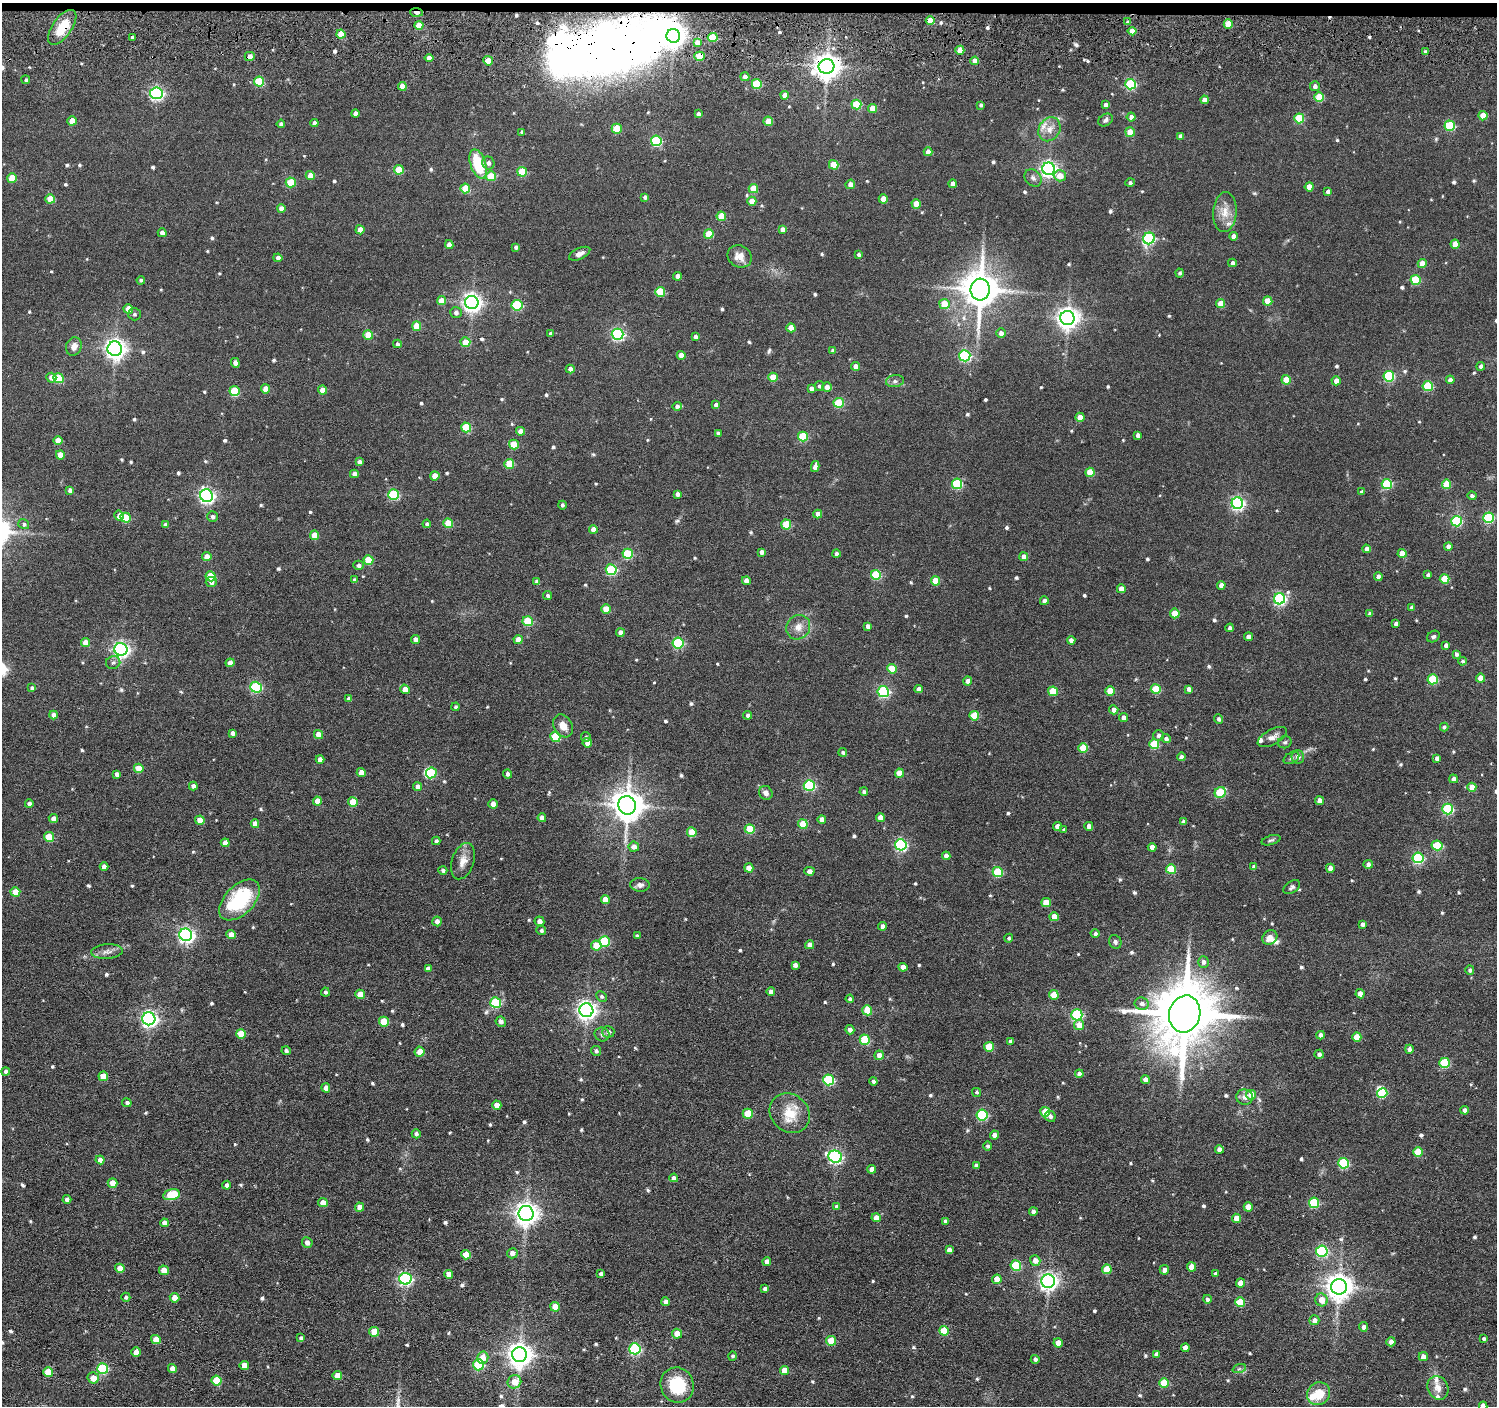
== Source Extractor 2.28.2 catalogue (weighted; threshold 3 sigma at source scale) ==
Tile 2 of 3 x 3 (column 2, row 1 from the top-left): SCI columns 1555-3049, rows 2971-4374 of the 4603 x 4632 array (HDU 1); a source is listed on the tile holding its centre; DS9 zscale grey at full resolution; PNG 1499 x 1408 px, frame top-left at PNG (2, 3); each listed source drawn as its Kron ellipse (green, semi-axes under 4 px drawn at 4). Shown black and unused: <1% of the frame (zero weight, under 3 of 6 exposures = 5% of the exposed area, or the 3 px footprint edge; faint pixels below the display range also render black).
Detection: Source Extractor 2.28.2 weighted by HDU 2 'WHT'; one run over the whole footprint, this tile lists its part. Background 0.0636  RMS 0.0085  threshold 0.0349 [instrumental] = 3 sigma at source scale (4.09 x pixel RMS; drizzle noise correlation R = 1.36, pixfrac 0.8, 0.05/0.05 arcsec/px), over >= 5 px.
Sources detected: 706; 4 inside a brighter object's white glare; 1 cosmic-ray / hot-pixel residue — neither listed nor drawn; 7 inside a brighter listed object's ellipse — not listed separately; of the other 694, all 500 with FLUX_AUTO >= 1.51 (the completeness limit of this list) listed and drawn (194 fainter detections not listed), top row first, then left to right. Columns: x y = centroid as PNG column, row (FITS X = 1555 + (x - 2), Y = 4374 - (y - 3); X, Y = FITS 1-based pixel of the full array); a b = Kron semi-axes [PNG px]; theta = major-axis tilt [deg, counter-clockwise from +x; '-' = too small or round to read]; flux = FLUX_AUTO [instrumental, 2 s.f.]
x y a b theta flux
416 12 6 3 -4 5.4
930 21 4 4 - 12
1128 22 4 3 - 1.8
1228 24 4 4 - 12
419 25 4 4 - 14
62 27 20 9 54 21
1132 31 4 4 - 6.9
341 34 4 4 - 14
673 36 7 6 - 530
132 37 3 3 - 1.5
713 37 5 4 - 25
697 42 4 4 - 3.5
960 50 4 4 - 11
1425 52 4 4 - 2
250 56 5 4 - 4.6
700 56 5 4 - 19
429 58 4 4 - 6.2
488 61 5 4 - 9.6
975 61 4 4 - 5.5
826 66 8 7 - 830
745 77 4 4 - 3.7
26 80 4 4 - 1.7
259 81 5 5 - 35
757 84 5 5 - 33
1131 84 5 5 - 61
402 86 4 4 - 7
1315 86 5 5 - 3.2
156 93 6 6 - 150
785 95 4 4 - 7.4
1319 97 5 5 - 26
1204 100 4 4 - 4.6
856 104 5 5 - 31
981 105 3 3 - 1.6
1106 105 4 4 - 3.6
873 108 4 4 - 11
355 114 4 4 - 4.2
698 114 4 4 - 2.9
1483 116 4 4 - 12
1131 117 4 4 - 3.8
1299 118 5 5 - 29
1106 120 8 5 35 2.3
72 121 4 4 - 11
768 121 4 4 - 12
314 123 4 4 - 2.9
281 124 4 4 - 2.2
1450 126 5 5 - 42
617 129 5 5 - 22
1049 129 12 10 57 7
522 132 4 3 - 1.8
1130 132 5 4 - 9.6
1180 136 4 4 - 2.8
656 141 5 5 - 67
928 152 4 4 - 5.4
488 163 6 6 - 2.8
478 164 15 7 -72 35
834 165 5 4 - 20
1048 169 6 6 - 250
399 170 5 4 - 19
522 172 5 5 - 25
310 176 4 4 - 7.7
491 176 5 5 - 20
1060 176 6 5 - 8.1
12 178 5 4 - 17
1033 178 9 7 -50 2.9
291 182 5 5 - 25
1130 183 4 4 - 1.7
850 184 5 4 - 4.6
953 184 4 4 - 4.2
1309 187 4 4 - 9.7
465 188 5 4 - 23
753 189 5 4 - 14
1328 192 4 4 - 2.9
645 197 4 3 - 2.1
50 199 5 4 - 13
883 199 4 4 - 8.7
752 201 4 4 - 8.1
916 204 4 4 - 12
281 209 4 4 - 6.2
1225 212 20 11 86 10
721 216 5 4 - 16
782 229 4 4 - 3.4
360 230 4 4 - 7.6
162 233 4 4 - 4.5
709 234 5 4 - 19
1233 236 4 4 - 3.8
1149 238 6 5 - 77
1455 244 4 4 - 9.9
449 245 4 4 - 4.7
516 247 4 3 - 2
580 254 11 5 25 3.9
859 254 3 3 - 1.6
739 256 12 10 -31 6.7
278 258 4 4 - 2.8
1232 263 4 4 - 2.5
1422 264 4 4 - 10
1180 273 4 4 - 1.6
678 276 4 4 - 4.1
141 280 4 3 - 1.8
1415 280 5 5 - 34
980 290 11 9 -87 2000
660 292 5 5 - 28
441 301 4 4 - 12
1268 301 4 4 - 15
472 302 7 6 - 370
1221 303 4 4 - 12
944 304 5 5 - 17
517 305 5 5 - 47
128 309 4 4 - 8.8
456 313 6 5 - 2.4
134 314 6 6 - 1.7
1067 318 7 7 - 550
417 326 4 4 - 13
791 328 4 4 - 10
550 333 4 4 - 1.6
1001 333 5 5 - 3.7
617 334 6 5 - 120
368 335 5 4 - 15
696 337 4 3 - 2.6
465 342 5 5 - 13
397 344 4 4 - 1.9
74 346 9 7 71 4.7
115 349 7 7 - 430
833 351 4 4 - 2.8
681 355 4 4 - 7.6
965 356 5 5 - 85
235 363 5 4 - 4.3
856 366 4 4 - 4.2
1481 366 4 4 - 2.3
570 369 4 4 - 4
1389 376 5 5 - 60
773 377 4 4 - 16
51 378 5 5 - 4.8
59 378 5 5 - 24
1286 380 4 4 - 16
1450 380 4 4 - 3.3
895 381 9 6 9 2.4
1336 381 4 4 - 4.9
819 386 5 4 - 1.8
1428 386 5 5 - 39
827 387 5 4 - 4.2
811 388 4 4 - 2.8
265 389 4 4 - 7.7
322 390 4 4 - 7.5
234 391 5 5 - 33
839 403 5 5 - 34
716 405 4 4 - 2.9
677 406 4 4 - 2.4
1080 417 4 4 - 8.9
466 427 5 5 - 33
520 431 4 4 - 5.2
718 434 4 3 - 2.1
1138 435 4 4 - 2.8
803 436 5 5 - 35
58 440 4 4 - 8.2
514 444 5 4 - 18
60 455 4 4 - 8.4
359 462 4 4 - 2.9
509 464 5 5 - 23
815 467 5 4 - 4.2
1090 472 4 4 - 14
354 474 4 4 - 4.1
435 476 4 4 - 9.4
957 484 5 5 - 48
1387 484 5 5 - 51
1447 484 4 4 - 22
70 490 4 4 - 3.4
1362 492 4 3 - 2
677 494 4 3 - 2.3
393 495 5 5 - 55
206 496 6 6 - 210
1472 496 4 4 - 2.2
1237 503 6 6 - 150
562 505 4 4 - 1.6
818 514 4 4 - 4.6
119 516 5 4 - 4.9
212 517 5 5 - 2.3
126 518 5 5 - 21
1488 518 5 5 - 58
1456 521 5 5 - 63
448 523 5 4 - 17
24 524 5 5 - 1.6
427 524 4 4 - 1.6
165 525 4 4 - 2.2
786 525 5 5 - 28
593 529 4 4 - 5.4
314 535 5 4 - 12
1448 546 4 4 - 3.6
1366 549 4 4 - 3.5
761 552 4 4 - 3.2
1402 553 4 4 - 10
628 554 5 5 - 43
836 554 4 4 - 2.1
207 557 4 4 - 8.4
1024 557 4 4 - 5.4
368 560 5 5 - 22
358 565 5 4 - 2.5
611 570 5 5 - 61
876 575 5 5 - 38
1428 575 4 3 - 1.9
211 576 5 5 - 24
1378 576 4 4 - 3.4
1444 579 5 4 - 23
355 580 4 4 - 2.5
746 581 4 4 - 5
936 581 4 4 - 15
211 582 5 5 - 2.8
537 582 4 4 - 3.9
1221 585 4 4 - 5.2
1121 589 4 4 - 6
548 595 4 4 - 1.7
1280 599 5 5 - 130
1044 601 4 4 - 2.7
1412 608 4 4 - 2.4
606 609 5 4 - 16
1175 613 5 4 - 18
1370 614 4 3 - 2.3
528 621 5 5 - 35
1396 624 4 3 - 2.7
868 626 4 4 - 3.2
798 627 13 11 53 7
1230 628 4 4 - 2.1
620 633 4 4 - 4
1248 637 4 4 - 4.7
1433 637 7 5 34 1.8
416 640 4 4 - 4.6
518 640 4 4 - 7.7
1071 640 4 4 - 3.4
85 643 4 4 - 8
678 643 5 5 - 67
1446 645 4 4 - 3.1
121 649 6 6 - 240
1456 654 4 4 - 2.3
1463 661 4 4 - 1.5
113 662 7 6 - 2.2
230 663 4 4 - 4.6
892 669 5 4 - 17
1481 678 4 4 - 9.7
1433 679 5 5 - 38
968 681 4 4 - 3.8
256 687 6 5 - 69
32 688 4 4 - 1.7
405 689 5 4 - 6
919 689 4 4 - 3.1
1156 689 5 5 - 29
1189 689 4 4 - 3.4
1053 691 5 4 - 21
1110 691 5 4 - 13
883 692 6 5 - 87
349 699 4 4 - 3
455 707 4 4 - 1.5
1114 710 5 4 - 4.1
54 715 4 4 - 4.5
748 715 4 4 - 2.5
974 716 5 4 - 25
1123 718 4 4 - 3.7
1218 719 4 4 - 2.3
563 726 12 9 -61 7.6
1444 727 4 4 - 1.5
232 733 4 4 - 3.1
319 735 5 4 - 10
1159 735 5 5 - 2.7
555 737 5 5 - 33
586 737 5 4 - 1.7
1272 737 16 7 29 4.6
1166 739 5 4 - 2.1
1285 742 7 6 - 1.6
587 743 5 4 - 5.9
1154 744 5 5 - 34
1083 748 5 4 - 16
843 752 4 4 - 1.6
1181 757 4 4 - 4.2
1298 757 7 6 - 3.5
1291 758 8 5 28 1.7
1437 758 4 4 - 3.1
320 759 4 4 - 5.7
139 768 5 4 - 14
361 772 4 4 - 6.3
431 773 5 5 - 28
899 773 4 4 - 9.3
117 774 4 4 - 2.6
508 774 4 4 - 2.6
1454 779 4 4 - 3.3
809 785 5 5 - 76
193 786 4 4 - 2.6
418 787 4 4 - 4.5
1472 787 4 4 - 9.5
864 792 4 4 - 1.6
1220 792 6 5 - 40
766 793 7 6 - 3.4
317 801 4 4 - 8.4
1319 801 4 4 - 5.6
353 802 5 5 - 14
29 804 4 4 - 3.6
493 804 4 4 - 6.1
627 805 9 8 - 1300
1448 809 5 5 - 66
53 818 5 4 - 3.8
542 818 4 4 - 5.8
880 818 4 4 - 7.8
822 819 4 4 - 5.1
200 820 5 4 - 10
1183 822 4 4 - 3.3
255 824 4 4 - 4.7
803 824 5 4 - 16
1057 826 4 4 - 5.7
1089 826 4 4 - 4.6
750 829 5 5 - 26
1064 830 4 3 - 1.7
692 832 5 4 - 20
49 837 5 4 - 21
1271 840 10 4 18 1.6
436 841 4 4 - 1.8
225 843 4 4 - 6
901 845 5 5 - 110
1437 845 5 5 - 25
634 847 5 5 - 5
1152 847 4 4 - 5.2
946 856 4 4 - 4
1418 858 5 5 - 78
463 861 19 11 71 7.7
1368 864 5 4 - 3.5
104 866 4 4 - 3.7
1254 867 4 4 - 2.4
749 868 4 4 - 7
1330 868 4 4 - 6.1
1171 869 5 5 - 30
443 870 4 4 - 1.7
809 871 5 4 - 3.9
998 872 5 5 - 39
640 885 9 6 -1 3.5
1292 887 9 6 33 2
15 892 5 4 - 12
605 899 4 4 - 8.3
240 900 25 14 45 54
1046 903 4 4 - 13
1054 917 4 4 - 6.8
437 921 5 4 - 4.2
539 921 5 4 - 3.7
1362 924 4 4 - 2.9
882 926 4 4 - 3.6
541 930 5 4 - 2.1
231 934 5 4 - 5.9
1095 934 4 4 - 2.2
186 935 6 6 - 230
637 936 4 3 - 1.8
1009 938 4 4 - 1.6
1270 938 8 6 39 6.2
605 941 5 5 - 44
1115 942 7 6 - 2
596 945 5 5 - 14
810 945 4 4 - 4.4
107 952 16 7 5 4.5
1203 962 6 5 - 2.7
795 965 4 4 - 2.9
903 967 4 4 - 6.2
428 968 4 4 - 2.2
1470 970 5 4 - 1.9
325 992 4 4 - 1.8
771 992 4 4 - 3.7
360 994 5 4 - 11
1360 994 4 4 - 5.5
1054 995 5 4 - 15
601 996 6 5 - 1.7
850 999 4 4 - 2.2
496 1002 5 5 - 56
1142 1004 7 6 - 3.3
586 1010 7 7 - 390
867 1010 5 5 - 16
1185 1014 19 15 75 6300
1077 1015 5 5 - 72
149 1019 6 6 - 240
384 1022 5 5 - 20
501 1022 5 5 - 3.2
1079 1025 5 5 - 7.7
850 1030 4 4 - 3.3
608 1032 6 6 - 2.4
241 1034 5 5 - 15
602 1034 7 7 - 2.2
1320 1035 4 4 - 3.6
1357 1037 5 4 - 12
865 1040 5 5 - 34
1011 1041 4 4 - 2.1
989 1047 5 5 - 19
1409 1049 4 4 - 2.3
286 1051 4 4 - 1.8
596 1051 5 4 - 1.8
419 1052 5 5 - 7
1319 1054 4 4 - 2.7
879 1055 4 4 - 4.2
1444 1063 5 5 - 41
6 1072 4 4 - 2.2
1079 1074 4 4 - 3.4
103 1076 5 4 - 15
829 1080 5 5 - 63
1145 1080 4 4 - 4.7
873 1081 4 3 - 1.9
326 1088 4 4 - 4.1
976 1092 4 4 - 1.5
1382 1093 5 5 - 27
1251 1095 5 5 - 12
1245 1097 8 7 - 4.2
127 1103 5 4 - 1.7
497 1105 4 4 - 6.5
1464 1110 4 4 - 2.5
1045 1112 5 5 - 19
790 1113 21 18 -41 18
748 1114 5 5 - 24
982 1115 5 5 - 69
1050 1116 5 5 - 2.7
416 1134 4 4 - 2.2
994 1135 4 4 - 4.5
988 1146 4 4 - 1.7
1219 1149 4 4 - 3.8
1418 1152 5 5 - 20
835 1157 7 6 - 150
100 1160 4 4 - 5.2
1343 1163 5 5 - 60
976 1165 4 3 - 2.1
872 1169 4 4 - 4.2
674 1178 4 4 - 2.5
113 1183 5 4 - 11
227 1185 4 4 - 3.1
172 1195 8 5 13 36
67 1199 4 4 - 2.3
323 1203 5 4 - 8
1314 1203 5 5 - 51
360 1207 4 4 - 7.3
837 1207 4 4 - 3.1
1248 1207 4 4 - 8.1
1033 1212 4 4 - 3.4
526 1213 7 7 - 620
876 1218 4 4 - 6.7
1237 1218 5 4 - 10
945 1221 4 4 - 1.6
164 1223 4 4 - 4.4
307 1242 5 5 - 4.6
949 1250 4 4 - 3.8
1322 1251 6 5 - 95
512 1253 5 5 - 4
466 1255 5 4 - 13
1035 1260 5 5 - 5.8
767 1262 4 4 - 3.9
1016 1266 5 5 - 44
1191 1267 4 4 - 10
120 1268 5 4 - 7.4
1107 1269 5 4 - 19
164 1270 5 4 - 7.9
1164 1270 5 4 - 3.6
449 1274 4 4 - 5.8
601 1274 4 3 - 2.3
1216 1274 4 4 - 2.4
405 1279 6 6 - 140
997 1279 4 4 - 8.9
1048 1281 7 6 - 300
1240 1283 4 4 - 7.8
1339 1287 8 7 - 850
765 1289 4 4 - 2.6
126 1297 4 4 - 1.7
174 1298 5 4 - 7.4
1207 1299 4 4 - 2.4
1321 1300 6 6 - 8.4
666 1302 4 4 - 4.1
1240 1302 5 5 - 25
555 1307 5 4 - 12
1314 1320 5 5 - 4.2
1363 1327 5 4 - 3.2
944 1331 5 5 - 21
374 1332 5 5 - 13
677 1334 5 5 - 9.1
301 1338 4 4 - 2.1
1484 1339 3 3 - 1.5
156 1340 5 4 - 10
831 1341 5 5 - 18
1391 1342 4 4 - 3.6
1058 1343 4 4 - 7.6
1185 1348 4 4 - 4.3
635 1349 6 5 - 85
136 1352 5 4 - 5.9
1156 1354 4 4 - 2.8
519 1355 7 7 - 700
732 1356 5 4 - 1.6
1423 1357 4 4 - 4.4
483 1358 6 5 - 7.8
1035 1359 4 4 - 2.1
478 1365 6 5 - 48
244 1366 5 4 - 9
103 1369 5 5 - 54
172 1369 4 4 - 6.1
1239 1369 7 4 19 1.5
784 1371 5 4 - 8.8
48 1372 5 5 - 17
337 1375 5 4 - 11
93 1378 6 5 - 9
216 1381 5 5 - 18
514 1382 7 6 - 11
1164 1383 5 4 - 22
677 1385 18 16 -62 33
1438 1388 12 10 -62 6
1319 1394 12 11 - 16
1483 1406 4 4 - 8.3
Overlapping masked pixels (flux is a lower limit): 6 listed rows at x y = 416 12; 419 25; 62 27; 250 56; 700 56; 826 66
Isophote crosses this tile's border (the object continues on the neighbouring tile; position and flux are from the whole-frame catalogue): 1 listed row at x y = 1483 1406